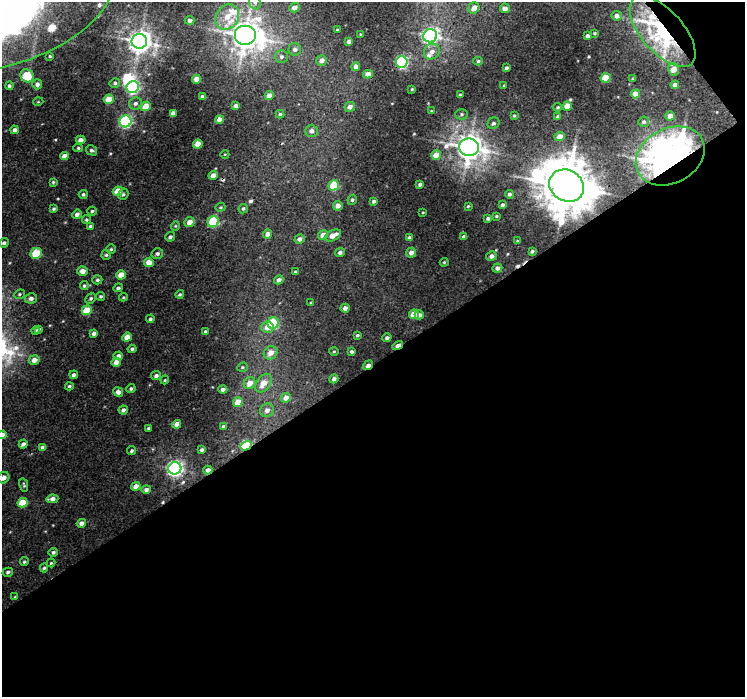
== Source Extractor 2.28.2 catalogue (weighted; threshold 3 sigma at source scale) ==
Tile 4 of 2 x 2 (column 2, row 2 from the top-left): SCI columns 743-1485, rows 43-737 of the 1485 x 1470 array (HDU 1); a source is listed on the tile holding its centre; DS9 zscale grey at full resolution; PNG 747 x 699 px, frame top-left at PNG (2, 2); each listed source drawn as its Kron ellipse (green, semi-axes under 4 px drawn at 4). Shown black and unused: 49% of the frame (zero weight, under 3 of 4 exposures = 1% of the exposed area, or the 3 px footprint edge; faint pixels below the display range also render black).
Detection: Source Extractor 2.28.2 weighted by HDU 2 'WHT'; one run over the whole footprint, this tile lists its part. Background 0.00963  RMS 0.0036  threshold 0.016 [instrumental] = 3 sigma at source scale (4.5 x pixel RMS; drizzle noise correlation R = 1.50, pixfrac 1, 0.0396/0.0396 arcsec/px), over >= 5 px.
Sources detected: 207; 1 inside a brighter object's white glare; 4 cosmic-ray / hot-pixel residue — neither listed nor drawn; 5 inside a brighter listed object's ellipse — not listed separately; the other 197 listed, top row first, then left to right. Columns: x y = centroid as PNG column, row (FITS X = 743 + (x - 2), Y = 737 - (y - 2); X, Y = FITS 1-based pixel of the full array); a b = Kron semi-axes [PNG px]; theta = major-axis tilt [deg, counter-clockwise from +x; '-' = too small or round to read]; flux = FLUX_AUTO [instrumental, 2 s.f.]
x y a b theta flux
255 2 7 5 -68 1
10 3 109 59 20 980
294 8 5 4 - 1.8
474 8 6 5 - 3.1
505 8 5 4 - 1.7
617 16 5 4 - 1.4
227 17 13 11 55 5.6
189 20 5 4 - 1.3
337 30 3 2 - 0.32
662 31 43 21 -49 52
595 33 3 2 - 0.39
360 34 3 2 - 0.21
245 35 11 10 - 510
430 36 7 6 - 130
587 36 4 4 - 1.2
139 41 8 7 - 300
349 41 4 4 - 1.5
295 49 6 6 - 1.2
432 52 8 7 - 2.1
50 56 3 2 - 0.36
281 57 6 6 - 0.92
322 60 5 5 - 1.8
478 61 5 4 - 0.59
402 62 6 5 - 55
356 66 4 4 - 1.6
506 68 3 3 - 0.75
674 69 6 5 - 4
368 74 5 4 - 2.6
27 76 7 6 - 10
606 78 5 4 - 9.7
196 79 4 4 - 2.8
633 79 3 3 - 0.67
115 83 5 5 - 0.71
37 84 5 5 - 1.5
675 85 4 4 - 1.9
9 86 4 4 - 0.68
504 86 3 2 - 0.35
133 87 6 5 - 58
412 89 3 3 - 0.41
635 94 4 4 - 2.9
269 95 4 4 - 2.4
460 95 3 3 - 0.71
202 96 3 3 - 0.49
109 99 5 5 - 6
38 102 5 3 - 0.29
135 103 6 6 - 1.1
146 106 5 4 - 5.2
236 106 4 4 - 1.4
567 106 5 4 - 4.4
350 107 5 5 - 1.6
558 107 4 3 - 0.47
431 111 3 3 - 0.28
173 113 4 4 - 2.4
280 114 4 4 - 0.58
462 114 6 5 - 0.69
514 116 4 3 - 0.44
670 116 5 4 - 2.3
558 117 4 3 - 0.83
219 120 4 4 - 2.4
126 121 6 6 - 57
644 122 5 5 - 0.77
493 123 6 5 - 0.88
15 130 4 4 - 1.4
311 131 6 6 - 1.5
560 137 5 4 - 3.5
81 140 5 4 - 1.7
198 144 4 4 - 4.9
469 147 10 8 -9 390
78 148 5 4 - 0.56
92 150 6 4 -31 0.81
225 154 4 3 - 0.26
436 155 5 4 - 4.4
64 156 4 4 - 2.7
670 156 36 27 29 180
213 175 4 4 - 2.8
53 182 4 4 - 0.48
420 184 4 3 - 0.87
334 185 5 5 - 12
567 186 18 15 -31 1500
118 191 5 4 - 6.6
83 194 4 4 - 0.67
123 194 6 5 - 0.66
509 194 4 4 - 0.82
352 200 5 4 - 0.7
374 201 4 3 - 0.87
503 205 4 3 - 0.87
338 206 5 4 - 2
468 206 4 3 - 0.37
220 207 5 4 - 0.38
54 209 3 3 - 0.56
243 209 5 4 - 0.67
92 211 4 4 - 0.59
423 212 3 3 - 0.31
77 214 5 4 - 1.4
496 216 4 3 - 0.44
488 218 4 3 - 0.8
86 220 4 4 - 0.52
190 222 5 5 - 3.1
213 222 6 5 - 24
90 226 4 4 - 0.56
175 226 5 4 - 0.42
268 234 4 4 - 2
323 235 5 4 - 3.6
333 235 9 5 27 3.5
170 237 5 4 - 0.87
464 237 4 3 - 1.1
410 238 4 4 - 1.3
299 239 5 4 - 1.4
517 241 4 2 - 0.29
4 243 5 4 - 0.94
111 249 5 4 - 0.49
532 251 3 3 - 0.55
340 252 5 4 - 1.1
36 253 6 5 - 10
411 253 5 5 - 2
157 254 6 5 - 1
106 255 5 4 - 0.66
491 256 5 5 - 1.8
149 262 5 4 - 3.4
444 262 4 3 - 0.38
497 268 5 4 - 1.4
83 271 5 5 - 2.5
295 272 3 3 - 0.55
121 275 5 4 - 4.2
97 280 5 4 - 0.71
279 280 5 4 - 1.5
84 286 4 4 - 0.63
118 288 5 3 - 0.75
19 294 5 4 - 0.56
180 294 4 4 - 0.58
101 296 4 4 - 0.59
123 297 4 4 - 0.39
31 298 6 5 - 1.3
91 298 6 4 46 0.72
311 303 3 3 - 0.37
345 308 4 4 - 2
87 310 5 4 - 8.2
414 314 5 4 - 7
419 315 4 4 - 1.4
150 319 4 4 - 0.64
273 323 5 5 - 19
267 327 6 6 - 3
39 329 3 3 - 0.66
35 331 4 4 - 0.56
205 331 4 3 - 0.47
94 333 4 3 - 1.2
357 335 4 3 - 0.6
127 337 5 4 - 3.3
387 338 4 4 - 1
398 345 5 3 - 2.8
132 349 4 4 - 0.75
334 352 5 3 - 0.39
351 352 4 4 - 0.86
271 353 7 6 - 3.1
118 356 5 4 - 1.1
34 360 5 5 - 2.5
116 362 5 4 - 2.4
368 365 5 3 - 2.9
242 367 5 4 - 0.52
74 375 4 4 - 1.1
156 376 5 4 - 1
334 379 4 4 - 0.92
165 380 4 3 - 0.39
250 383 6 5 - 3.2
263 383 10 6 53 4.2
69 386 4 3 - 0.61
131 389 4 4 - 0.67
223 389 4 4 - 1.4
118 392 5 4 - 1.6
286 398 5 5 - 2.7
238 402 5 4 - 5.2
123 410 4 4 - 1.2
267 410 7 6 - 1.7
177 424 4 4 - 3.3
223 426 4 4 - 0.86
148 428 4 3 - 0.5
2 435 4 4 - 2.6
23 444 4 4 - 1.3
246 446 5 4 - 28
43 448 4 4 - 1.6
202 450 4 3 - 0.78
132 451 4 3 - 0.7
175 468 6 6 - 120
208 470 4 4 - 1.5
4 478 6 5 - 1.9
24 485 7 4 -77 0.51
136 486 5 4 - 3.1
146 490 5 4 - 1.2
52 499 6 4 8 2.2
23 503 5 4 - 9.3
81 523 5 4 - 2.2
53 552 5 4 - 0.88
24 562 4 4 - 0.57
51 563 4 4 - 0.43
44 568 4 4 - 0.6
8 572 5 4 - 0.8
15 597 4 4 - 0.34
Overlapping masked pixels (flux is a lower limit): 8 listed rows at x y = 662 31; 402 62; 670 156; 567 186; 398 345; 368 365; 246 446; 208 470
Isophote crosses this tile's border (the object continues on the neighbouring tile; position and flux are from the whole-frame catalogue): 4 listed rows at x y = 255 2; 10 3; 2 435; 4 478